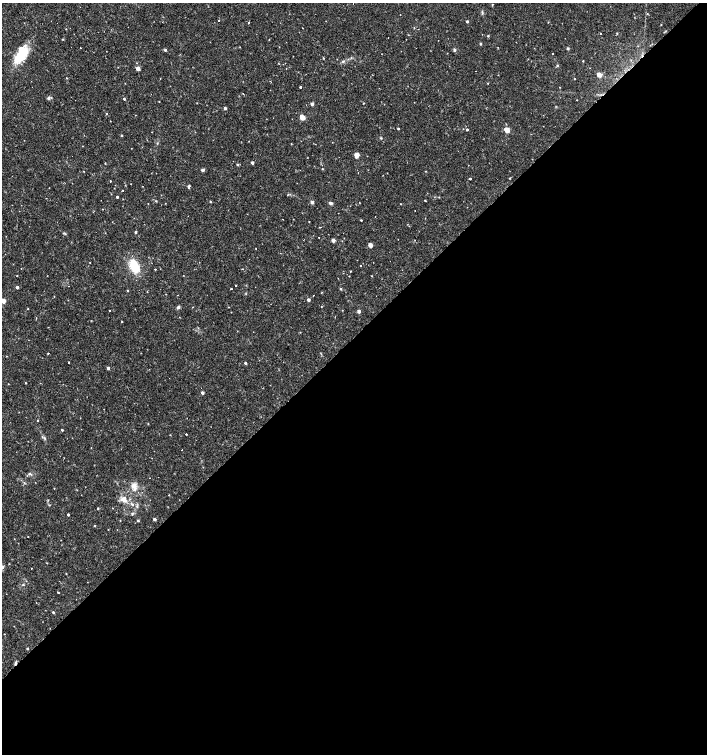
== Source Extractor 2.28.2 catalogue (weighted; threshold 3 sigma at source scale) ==
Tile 15 of 4 x 4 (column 3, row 4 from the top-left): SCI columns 3028-4436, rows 1-1504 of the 5991 x 6017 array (HDU 1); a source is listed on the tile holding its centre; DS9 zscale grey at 2 x 2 block average (1 PNG px = mean of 2 x 2 image px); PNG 709 x 756 px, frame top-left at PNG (2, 3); no overlay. Shown black and unused: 56% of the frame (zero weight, under 2 of 3 exposures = <1% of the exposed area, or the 3 px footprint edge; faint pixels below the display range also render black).
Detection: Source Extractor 2.28.2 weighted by HDU 2 'WHT'; one run over the whole footprint, this tile lists its part. Background 0.0173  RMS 0.0019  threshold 0.00854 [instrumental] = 3 sigma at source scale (4.5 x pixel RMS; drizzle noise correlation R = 1.50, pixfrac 1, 0.0396/0.0396 arcsec/px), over >= 5 px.
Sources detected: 150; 15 cosmic-ray / hot-pixel residue — not listed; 2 inside a brighter listed object's ellipse — not listed separately; the other 133 listed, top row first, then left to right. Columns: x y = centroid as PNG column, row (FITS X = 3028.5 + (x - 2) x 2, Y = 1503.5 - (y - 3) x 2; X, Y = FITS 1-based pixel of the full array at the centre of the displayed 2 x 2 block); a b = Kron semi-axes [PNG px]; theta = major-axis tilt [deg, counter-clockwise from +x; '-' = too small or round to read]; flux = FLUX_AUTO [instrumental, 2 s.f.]
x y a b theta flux
492 4 3 2 - 0.25
482 12 5 2 - 0.47
647 14 3 2 - 0.22
218 20 2 2 - 0.47
467 21 2 2 - 0.9
548 22 2 2 - 0.2
249 23 2 2 - 0.56
661 25 2 2 - 0.19
66 29 2 2 - 0.21
600 33 2 2 - 0.3
617 33 3 2 - 0.31
488 36 3 2 - 0.44
63 39 2 2 - 0.4
480 44 2 2 - 0.76
568 48 3 3 - 0.48
165 50 3 3 - 0.64
454 50 2 2 - 1.3
552 53 2 2 - 0.4
21 55 25 11 56 12
343 61 4 3 - 0.61
583 61 2 2 - 0.26
557 65 3 2 - 0.32
138 68 3 3 - 2.9
599 75 3 2 - 5.4
488 83 2 2 - 0.26
301 87 2 2 - 0.7
243 94 2 2 - 0.64
48 98 5 4 - 0.76
124 99 2 2 - 0.66
576 100 2 2 - 0.42
159 101 2 2 - 0.18
363 103 2 2 - 0.22
312 104 2 2 - 1.8
225 108 2 2 - 1.3
106 113 2 2 - 1
302 117 3 3 - 9.5
398 129 2 2 - 0.46
467 129 2 2 - 0.54
507 130 3 2 - 9.4
121 135 2 2 - 0.51
381 138 3 3 - 0.36
291 144 2 2 - 0.24
131 148 2 2 - 0.13
357 155 3 3 - 6.2
72 156 2 2 - 0.49
105 163 2 2 - 0.25
252 163 2 2 - 1.1
237 165 3 3 - 0.44
322 169 2 2 - 0.31
202 170 4 3 - 0.77
83 171 2 2 - 0.17
510 178 3 2 - 0.25
470 179 2 2 - 0.85
110 181 2 2 - 0.26
125 185 2 2 - 0.16
189 186 4 3 - 0.72
123 190 2 2 - 0.24
117 197 2 2 - 2.3
425 200 3 2 - 0.25
156 201 3 2 - 0.28
210 201 3 2 - 0.29
312 202 2 2 - 2
331 203 2 2 - 1.9
401 204 2 2 - 0.21
103 209 2 2 - 2
93 212 2 2 - 0.46
361 220 2 2 - 0.41
309 222 2 2 - 0.19
320 227 2 2 - 0.44
136 232 3 2 - 0.53
319 238 2 2 - 0.32
333 240 2 2 - 3.2
370 245 3 2 - 5
256 248 2 2 - 0.16
90 262 2 2 - 0.17
134 266 15 8 -71 12
361 266 2 2 - 0.38
155 269 2 2 - 0.31
242 269 2 2 - 0.18
350 271 2 2 - 0.24
17 276 2 2 - 0.19
372 276 2 2 - 0.21
136 280 2 2 - 0.32
235 286 2 2 - 0.21
17 287 3 2 - 1.1
231 289 2 2 - 1
341 289 2 2 - 0.61
128 290 2 2 - 0.35
147 291 2 2 - 0.53
322 292 3 2 - 0.25
166 294 2 2 - 0.14
309 300 2 2 - 1.6
3 301 3 2 - 5.4
178 307 4 3 - 0.89
228 307 3 2 - 0.18
109 311 2 2 - 0.22
359 311 2 2 - 1.9
122 322 2 2 - 0.22
48 353 2 2 - 0.31
259 360 2 2 - 0.17
68 362 2 2 - 0.28
245 363 2 2 - 0.75
108 368 2 2 - 1.3
25 383 2 2 - 0.26
202 393 2 2 - 1.7
104 409 2 2 - 0.16
37 421 2 2 - 0.5
148 423 2 2 - 0.23
62 430 2 2 - 0.54
186 434 2 2 - 3.7
45 438 3 2 - 0.4
91 448 2 2 - 0.18
29 473 3 3 - 0.47
134 486 9 7 -53 2.7
169 495 2 2 - 0.22
124 499 9 8 - 3.1
132 504 6 3 -31 1.1
98 508 2 2 - 0.48
132 513 4 3 - 0.49
68 515 2 2 - 0.66
154 519 2 2 - 1.6
120 520 3 2 - 0.18
138 521 3 2 - 0.53
94 526 3 3 - 0.29
108 529 2 2 - 0.18
2 567 4 4 - 1.3
31 568 2 2 - 0.45
66 574 2 2 - 0.23
23 585 3 2 - 0.32
58 592 2 2 - 0.33
53 613 3 2 - 0.48
27 649 2 2 - 0.54
16 663 5 2 - 0.64
Overlapping masked pixels (flux is a lower limit): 1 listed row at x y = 16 663
Isophote crosses this tile's border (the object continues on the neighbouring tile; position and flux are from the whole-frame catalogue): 2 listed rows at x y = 3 301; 2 567
Diffuse or blended objects may show on this block-average render without a row.